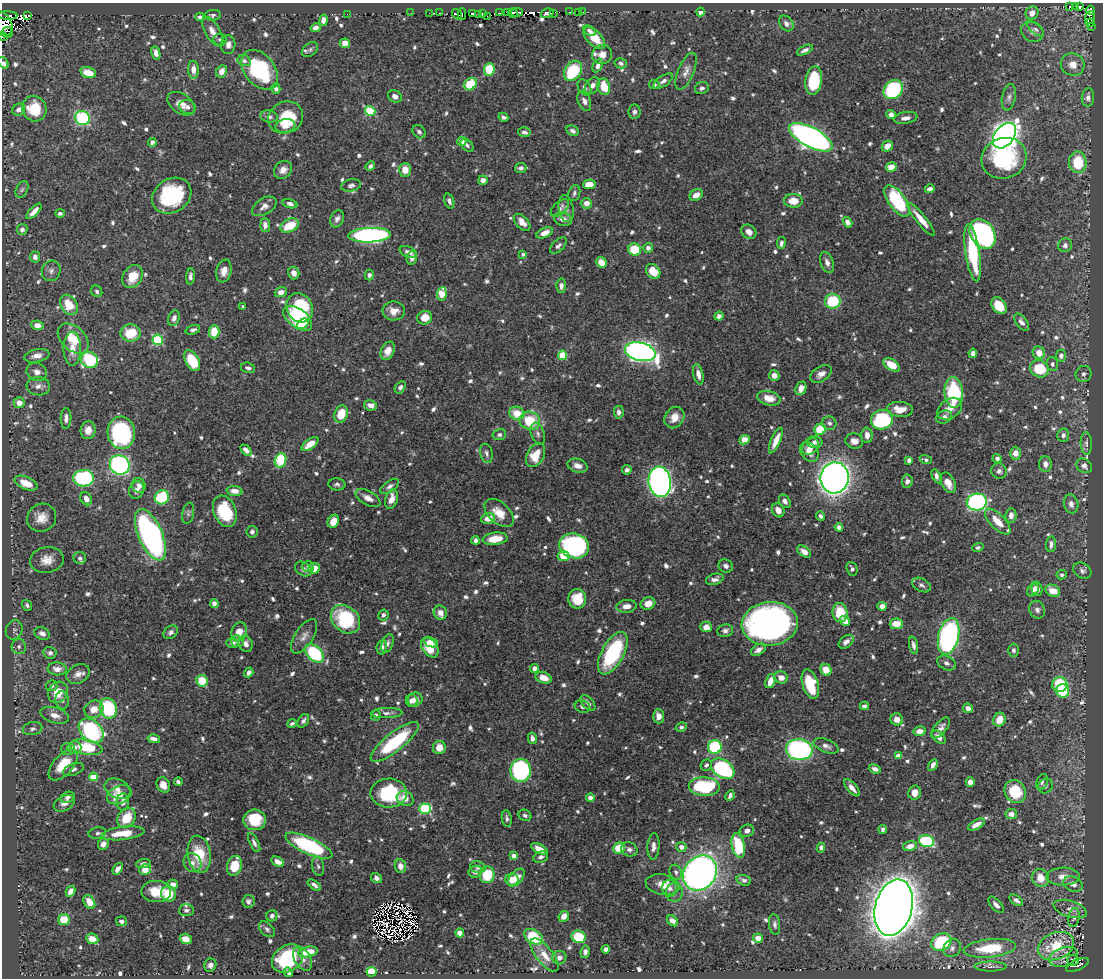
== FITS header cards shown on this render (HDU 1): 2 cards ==
NAXIS1  =                 1101
NAXIS2  =                  976

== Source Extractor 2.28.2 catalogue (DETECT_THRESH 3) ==
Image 1101 x 976 px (HDU 1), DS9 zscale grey, 1 PNG px = 1 image px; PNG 1105 x 980 px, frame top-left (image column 1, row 976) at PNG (2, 3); each listed source drawn as its Kron ellipse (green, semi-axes under 4 px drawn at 4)
Background 0.548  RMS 0.0086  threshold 0.0258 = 3 sigma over >= 5 px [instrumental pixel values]
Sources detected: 889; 10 with non-positive FLUX_AUTO (blend fragments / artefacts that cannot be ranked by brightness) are neither listed nor drawn; of the other 879, the 500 brightest by FLUX_AUTO listed and drawn (379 fainter detections omitted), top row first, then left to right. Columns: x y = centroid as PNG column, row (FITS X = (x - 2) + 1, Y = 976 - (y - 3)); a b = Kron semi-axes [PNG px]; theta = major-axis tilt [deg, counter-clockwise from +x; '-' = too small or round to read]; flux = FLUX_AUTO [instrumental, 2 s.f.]
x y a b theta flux
1075 6 3 2 - 3
1069 7 3 2 - 9.1
1080 7 4 3 - 29
1090 10 4 3 - 8.9
507 12 3 3 - 54
517 12 6 4 7 56
569 12 3 2 - 4.6
579 12 3 3 - 5.4
583 12 2 2 - 1.7
700 12 4 4 - 3.3
411 13 2 2 - 1.9
429 13 2 2 - 1.7
439 13 3 2 - 3.3
472 13 3 2 - 38
499 13 3 2 - 6
513 13 5 4 - 37
547 13 6 4 17 76
1032 13 7 6 - 4.4
347 14 2 2 - 2.3
457 14 6 3 -51 6.8
462 14 6 2 89 16
482 14 3 2 - 4.5
553 14 3 2 - 2.5
8 15 9 4 -2 86
213 15 8 5 8 1.5
478 15 4 2 - 1.9
28 16 3 2 - 44
487 16 3 2 - 3.3
200 17 4 4 - 1.6
1090 18 6 5 - 23
323 20 6 4 79 3.9
786 23 9 6 -50 2.6
1090 23 4 4 - 16
4 24 14 8 -65 160
1091 27 3 2 - 6.1
316 28 5 4 - 2.9
1036 29 10 4 -38 1.5
7 31 5 2 - 24
589 31 7 4 -31 1.5
213 32 17 7 -59 5.4
1032 32 12 10 -33 3.7
2 37 3 2 - 13
594 38 13 7 -46 11
220 40 7 6 - 1.5
345 43 5 5 - 4.8
228 45 9 7 86 3
310 49 9 6 39 1.6
805 50 8 4 26 2.6
156 53 7 4 -77 2.7
602 55 10 9 - 4
244 61 7 5 -25 2.2
3 63 6 4 -54 3.3
621 63 6 5 - 1.7
1073 64 12 11 - 6.5
598 65 7 4 60 3.1
489 69 6 5 - 26
193 70 9 5 -89 5.3
260 70 22 15 -51 55
222 71 6 5 - 5.1
573 71 11 8 56 33
686 71 20 8 67 4.5
88 72 8 5 -15 8.3
663 81 11 5 33 2.6
814 81 14 8 82 31
470 84 7 5 44 19
654 85 5 4 - 1.6
592 86 9 6 55 3.9
604 87 8 6 -74 14
584 88 9 6 -59 2
702 88 7 6 - 1.7
276 89 5 4 - 2
893 89 10 8 44 56
395 96 7 6 - 3
1009 97 13 6 78 2.8
1088 97 9 6 84 2.8
584 101 10 6 -68 3
181 104 15 9 -36 5.2
187 107 8 7 - 2.1
34 109 13 12 - 19
19 110 7 5 34 3.1
370 111 5 5 - 36
634 112 7 6 - 2.1
891 114 5 4 - 2.7
269 117 9 6 -8 2.3
286 117 18 15 26 23
503 117 5 4 - 1.5
82 118 7 7 - 63
906 118 12 5 9 3.5
285 126 10 6 10 4.1
572 131 6 5 - 2.1
419 132 7 6 - 1.7
524 132 6 4 -15 2.3
1004 136 14 9 51 470
811 137 24 9 -28 320
462 141 5 4 - 4.7
152 142 4 3 - 2.2
467 145 7 5 -48 1.6
887 146 6 5 - 5.9
1004 158 23 20 20 54
1078 162 11 8 -87 21
370 166 5 3 - 1.5
891 167 5 5 - 7.6
521 168 6 5 - 2.4
283 170 10 8 40 4.2
405 170 7 6 - 6.6
483 180 5 4 - 3.8
589 184 6 4 4 7.4
351 185 10 6 12 1.8
930 189 5 4 - 2.4
22 190 9 5 63 1.5
574 193 8 5 72 1.6
696 195 7 5 30 4.8
172 196 21 16 32 51
449 201 7 5 -70 2.1
793 201 9 7 -3 8.5
897 201 18 8 -54 54
586 203 5 5 - 4.4
290 204 7 4 -14 2.4
264 206 13 8 32 3.7
560 208 11 6 41 2.5
566 209 14 7 -80 2.7
34 211 10 4 45 3.7
60 213 5 4 - 1.5
337 219 9 6 66 2.3
563 219 9 6 -15 4
921 219 21 5 -50 9
522 222 10 6 -47 5
848 222 6 4 -58 3.3
265 225 7 5 -87 3.2
290 225 10 6 27 17
22 229 6 5 - 2.2
749 232 8 6 -39 4
545 233 9 5 24 4
982 234 16 11 -59 130
370 235 21 7 2 150
781 243 6 4 80 1.7
1065 245 7 6 - 2.2
558 246 10 5 42 2.1
648 248 5 5 - 2.9
635 250 6 6 - 22
408 252 9 5 -22 2.8
973 253 29 7 -81 43
523 254 4 3 - 1.6
35 257 5 5 - 3
412 258 7 5 79 2.8
601 262 5 5 - 8.5
827 262 11 6 -72 3
51 271 10 9 - 2.7
224 271 11 7 78 5.3
653 271 8 6 -47 10
294 273 6 5 - 4.3
369 275 5 4 - 2.1
133 276 12 9 58 12
190 276 8 4 85 2
561 286 7 5 -88 2.6
97 291 6 5 - 1.5
281 292 6 5 - 4
442 294 7 5 81 13
833 301 8 7 - 26
69 305 11 8 -58 13
999 306 9 6 -52 15
243 307 4 3 - 1.6
300 308 15 13 -63 38
394 311 11 9 2 5.9
719 316 4 4 - 2.6
174 318 8 5 70 3
298 318 17 9 -37 45
425 318 7 6 - 7.9
1021 322 10 5 -54 2.5
303 324 6 4 40 11
37 325 6 4 -9 5.1
193 330 7 4 19 1.8
214 332 6 5 - 12
130 333 10 8 0 18
73 339 18 12 -43 15
158 340 5 5 - 44
72 349 17 8 90 8.3
388 351 9 6 67 5.8
640 352 16 9 -14 320
973 353 4 4 - 2.5
1039 353 6 6 - 7.1
562 355 4 4 - 24
37 356 13 6 11 3.9
1061 356 6 5 - 2.6
89 360 9 8 - 48
192 360 11 6 -61 22
1052 364 7 5 -81 1.9
892 365 9 5 -33 12
248 368 7 5 -15 1.6
1039 369 10 8 -25 24
37 372 10 9 - 4.1
698 374 10 5 -78 3.3
821 374 12 7 34 3.8
1084 374 8 7 - 1.9
774 376 5 5 - 3.7
38 386 12 9 -6 3.9
400 387 7 5 58 2
801 388 7 5 67 4.6
954 393 16 9 -85 48
769 398 12 7 -13 7.4
19 403 5 5 - 6.1
371 405 6 5 - 4
900 409 13 7 -4 7.1
950 409 13 9 35 5.5
619 412 6 5 - 2
517 413 8 6 -14 11
341 414 9 6 71 14
674 417 11 9 56 6.7
944 417 8 6 24 2.4
66 418 10 5 88 3.2
882 420 11 9 22 51
530 421 10 9 - 21
829 423 7 6 - 1.7
820 429 6 5 - 17
88 430 9 7 81 5.7
121 433 16 13 -86 85
538 434 11 6 -71 2.1
499 435 7 5 13 1.9
867 435 8 5 -87 4
1063 435 6 6 - 2.1
744 440 5 4 - 6.1
776 441 14 4 66 6.8
854 441 9 7 -10 3.7
815 442 8 6 -1 2.2
1086 443 11 5 -88 2.1
310 444 10 5 37 9.1
810 446 9 7 42 4.8
246 450 6 4 -45 2.8
809 452 11 8 -49 5.3
486 453 9 6 -77 2
1015 453 6 5 - 6.2
536 455 13 8 61 12
997 458 4 4 - 1.8
280 460 7 5 72 37
909 460 4 4 - 2.1
926 460 6 4 -20 1.5
1045 464 8 6 -84 3.1
120 465 10 9 - 120
578 466 10 6 -16 4.2
1084 466 8 6 -34 3.1
627 470 5 4 - 1.6
999 471 8 7 - 2
936 476 7 4 -63 2.7
84 478 10 8 0 77
835 478 15 14 - 420
907 481 7 5 86 2.2
660 482 15 11 -82 310
26 483 12 6 -23 11
948 483 11 6 -62 6.3
337 484 8 6 -7 1.6
139 486 7 6 - 3.8
390 486 10 5 34 2.2
137 490 9 7 71 3
234 491 8 5 -5 4.3
162 497 7 7 - 33
368 498 14 7 -29 4.4
86 499 7 5 -61 4.4
391 499 10 6 74 6
785 501 7 5 -56 2.7
977 502 10 8 6 130
1071 504 9 7 -76 3.1
778 510 7 6 - 4.6
225 511 16 11 -68 28
188 513 11 6 79 1.6
499 513 17 10 -42 9.8
1011 515 7 5 84 2.5
820 516 5 4 - 1.8
42 518 15 13 38 7.6
488 518 7 5 16 7.1
333 521 7 5 62 7.9
998 522 17 7 -46 9.2
839 527 4 4 - 2.5
252 532 6 5 - 1.6
150 535 27 12 -66 200
495 539 12 6 7 12
475 540 4 4 - 2.1
1051 544 8 5 85 2.5
574 546 15 12 -16 120
978 548 6 4 19 1.5
804 551 7 5 -35 4.3
563 556 6 5 - 15
80 558 6 6 - 1.9
47 560 17 13 9 7.1
726 566 7 6 - 2.1
308 567 6 5 - 1.6
314 568 5 5 - 8
303 569 9 6 -33 2.5
852 569 7 5 -66 1.7
1082 571 9 7 -30 2.2
1062 575 5 4 - 1.5
715 579 9 5 17 2.5
921 585 10 6 -26 1.9
1037 589 7 5 -76 3
1033 590 7 5 51 3.2
1053 591 8 5 -26 8
577 599 10 9 - 13
214 603 4 4 - 2.7
648 603 7 6 - 5.6
27 605 6 4 -54 1.6
627 606 10 6 6 4.2
882 606 4 4 - 4.5
1037 610 9 7 -66 2.1
840 612 9 7 -83 18
440 613 7 6 - 3.8
383 615 5 5 - 1.7
346 619 16 12 -43 39
845 621 5 4 - 5.9
770 624 28 22 5 290
896 624 7 5 6 7.7
706 627 6 5 - 4.5
14 630 10 8 68 2.2
725 631 8 6 9 2.1
171 632 8 6 41 2
239 632 10 7 72 6.6
42 633 8 6 -26 3.1
304 636 20 9 57 4.8
949 636 19 10 76 170
238 641 6 5 - 1.9
431 642 7 4 -24 7.5
846 642 8 5 38 2.5
232 643 6 5 - 1.9
388 643 10 5 69 1.8
246 644 8 6 -70 3
913 645 8 4 -80 2.4
19 646 7 7 - 2.2
382 647 7 5 83 2.7
430 648 11 7 -54 16
758 650 8 5 30 3.4
1013 650 6 5 - 1.5
50 653 6 6 - 2.2
315 653 11 7 -45 48
613 653 23 11 61 50
946 663 10 6 -26 2.2
57 669 9 6 -2 5.3
534 669 4 4 - 3.1
826 670 6 5 - 8.8
249 672 5 4 - 2.9
78 674 12 9 28 4.8
781 677 7 6 - 4.4
544 678 8 5 -19 6.9
202 681 6 5 - 18
770 681 7 4 70 6.8
810 684 15 8 -73 24
1060 685 7 7 - 28
52 686 5 5 - 1.8
1063 691 7 6 - 29
58 692 11 9 57 12
415 699 7 7 - 5.1
62 700 9 6 -82 2.2
411 701 6 6 - 3.9
588 703 9 5 -48 2.6
864 706 4 3 - 2
583 707 8 6 -19 1.9
108 708 10 8 -69 54
968 708 5 4 - 3.1
94 709 10 8 23 7.5
387 713 15 5 1 2.6
55 715 15 7 -15 5.4
376 715 5 5 - 1.8
659 716 7 5 -87 4.2
897 719 6 6 - 5.5
999 720 7 6 - 8.6
303 721 7 5 56 1.7
292 724 5 3 - 1.5
681 727 5 4 - 1.5
940 728 13 6 49 3.1
33 729 10 6 11 2
91 731 14 10 -44 87
920 731 6 4 11 5
939 737 8 5 -46 3.5
532 738 6 4 -78 2.6
154 739 6 4 -14 3.4
395 742 30 9 38 44
826 746 13 6 -21 2.9
74 747 7 6 - 3.2
86 747 16 7 -9 26
715 747 7 6 - 59
439 748 6 6 - 6.8
68 749 7 6 - 2.4
799 750 13 10 -4 130
898 756 4 4 - 6.7
63 765 19 10 48 15
706 765 6 5 - 1.5
933 765 6 4 62 2.8
73 769 11 5 22 2.1
723 769 13 8 -33 77
875 769 6 4 -20 3
521 770 11 10 - 78
93 777 4 4 - 14
178 782 4 3 - 1.7
970 782 4 4 - 5.7
1042 782 8 5 67 1.5
163 785 8 6 -58 5.5
704 786 15 9 -2 52
1045 786 8 7 - 1.9
852 788 10 5 -49 3.8
117 789 13 9 -25 4.7
1015 792 12 10 -59 23
389 793 18 14 1 39
915 793 7 6 - 5.4
119 795 13 8 25 9.7
730 795 5 3 - 1.8
67 797 7 5 24 1.7
590 798 4 4 - 3.2
405 799 8 7 - 5.5
123 802 8 6 88 3.9
64 803 11 7 29 3.6
425 809 6 5 - 51
1011 814 6 5 - 3
525 815 7 5 -31 1.7
127 818 11 8 56 15
507 818 8 5 -83 1.6
255 820 11 10 - 20
976 825 9 4 30 4.6
883 830 4 4 - 1.5
747 831 7 6 - 2.5
97 833 9 5 10 1.7
123 833 22 6 7 16
927 841 8 6 -14 48
254 843 10 4 -63 2.1
103 844 6 5 - 3.4
738 845 12 6 -78 25
309 846 25 8 -24 69
653 846 13 6 86 3.2
910 846 7 5 12 4.1
681 847 5 4 - 3.2
619 848 6 5 - 15
821 848 5 4 - 2.1
539 849 9 4 -27 6.9
629 849 8 7 - 2.3
199 854 19 11 -81 21
514 856 4 4 - 4.7
541 857 8 5 19 2.2
278 862 7 4 -28 4.4
144 863 7 4 3 2
192 863 10 8 -56 3.3
235 866 10 7 74 16
318 866 9 6 -80 1.8
400 866 7 5 -82 4
478 867 7 6 - 1.9
118 869 6 4 53 3.1
145 870 6 5 - 7
475 872 7 6 - 3
676 872 8 6 -63 1.7
700 873 18 15 51 300
487 875 8 7 - 19
1063 877 17 9 1 6.3
376 878 6 4 -34 2.2
516 878 10 6 50 8.9
1040 878 9 8 - 8.5
512 880 6 6 - 6.1
744 880 7 5 -19 1.9
173 884 5 5 - 4.1
1073 884 10 7 -23 3.6
314 885 7 4 -36 2
662 885 17 10 -11 8.2
669 888 8 7 - 2.5
71 891 6 4 61 4.3
156 891 15 10 -3 12
674 892 9 8 - 2.5
169 894 8 7 - 16
1016 900 8 4 -35 2.2
248 901 6 6 - 1.7
89 902 7 5 -59 7
996 905 10 5 -46 2.8
894 908 28 18 75 2000
1070 909 17 8 -17 4.5
186 910 7 6 - 1.6
272 916 6 5 - 2.1
564 916 6 5 - 4.6
1074 917 9 6 81 2.1
64 920 5 5 - 15
121 921 6 5 - 2.2
672 921 6 4 -44 2.7
775 924 10 5 -83 1.7
267 929 9 6 -45 1.7
460 933 4 4 - 5.3
534 937 10 6 -32 31
579 937 7 6 - 19
758 938 5 4 - 4.6
92 939 6 5 - 8.2
186 939 6 5 - 6.7
941 942 10 8 26 46
1056 946 19 13 22 23
952 948 9 8 - 2.8
990 948 26 9 6 26
606 949 4 4 - 2.8
308 952 10 5 12 13
585 952 6 4 81 2
545 955 20 8 -52 8
1063 957 15 9 20 3.2
287 958 17 13 35 38
559 958 7 6 - 2.2
303 959 13 8 -59 3.5
1073 960 6 5 - 1.6
210 965 7 6 - 2.5
1077 965 12 5 24 42
990 967 16 5 -1 2.2
288 972 5 3 - 1.7
372 972 5 5 - 13
At the frame edge (FLAGS 8, measured only in part): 3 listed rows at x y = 4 24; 2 37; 3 63
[379 fainter detections neither listed nor drawn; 10 non-positive-flux detections neither listed nor drawn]